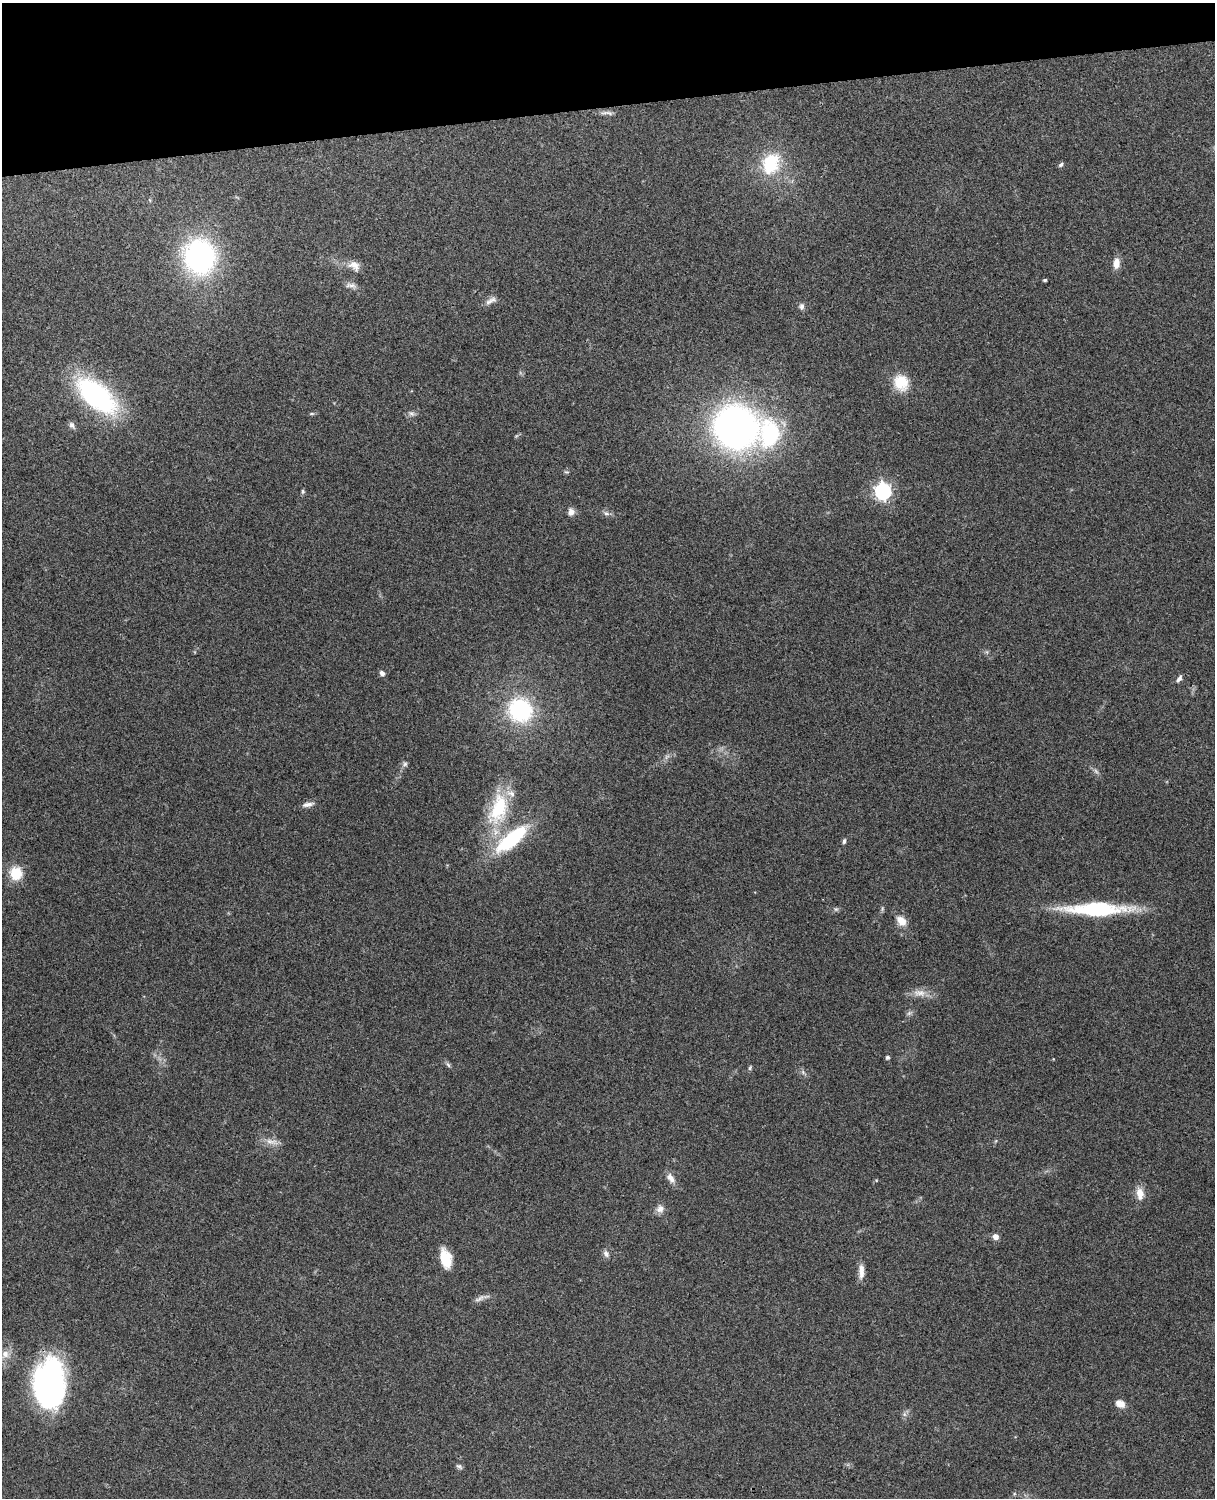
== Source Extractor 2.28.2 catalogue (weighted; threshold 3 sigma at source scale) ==
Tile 3 of 4 x 3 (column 3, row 1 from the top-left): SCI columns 2544-3756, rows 3155-4650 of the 5089 x 4927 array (HDU 1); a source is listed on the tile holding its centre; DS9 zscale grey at full resolution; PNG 1217 x 1500 px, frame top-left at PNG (2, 3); no overlay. Shown black and unused: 7% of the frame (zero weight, under 3 of 4 exposures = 6% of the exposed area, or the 3 px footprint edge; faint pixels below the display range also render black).
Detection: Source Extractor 2.28.2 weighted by HDU 2 'WHT'; one run over the whole footprint, this tile lists its part. Background 0.277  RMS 0.0092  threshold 0.0412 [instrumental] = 3 sigma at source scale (4.5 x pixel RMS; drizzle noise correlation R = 1.50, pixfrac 1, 0.05/0.05 arcsec/px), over >= 5 px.
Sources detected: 58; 3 too faint to see at this stretch — not listed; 2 inside a brighter listed object's ellipse — not listed separately; the other 53 listed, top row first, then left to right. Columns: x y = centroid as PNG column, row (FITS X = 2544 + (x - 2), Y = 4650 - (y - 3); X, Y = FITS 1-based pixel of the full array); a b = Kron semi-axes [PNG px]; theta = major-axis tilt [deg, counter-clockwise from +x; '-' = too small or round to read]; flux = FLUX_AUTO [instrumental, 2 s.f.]
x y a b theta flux
609 113 11 5 -18 3.2
771 164 25 19 70 46
1061 165 8 4 42 1.6
199 257 28 25 -74 200
1116 263 13 8 86 8
354 266 16 11 -39 7.7
1045 280 4 3 - 1.5
351 285 16 6 -6 4
491 301 18 7 26 4.8
801 306 8 7 - 3.1
901 382 21 18 -63 21
96 396 38 18 -39 180
411 413 8 6 -30 2.7
312 414 7 3 8 1.3
72 425 10 6 -54 2.8
736 427 39 36 -30 400
566 472 7 4 -18 1.3
303 491 6 5 - 1.5
883 491 7 6 - 280
571 512 9 8 - 4.9
606 513 9 7 -12 3.1
382 673 7 5 -57 3.3
1179 679 9 5 56 2.8
520 710 21 19 -20 98
405 764 8 6 77 2.3
308 804 16 6 11 4.5
498 809 46 23 72 55
511 839 40 14 40 75
844 841 7 4 75 1.9
16 873 13 12 - 24
836 909 6 5 - 1.6
1096 909 69 13 0 87
901 921 14 10 -50 10
919 993 21 9 -7 9.4
887 1057 4 4 - 2.2
448 1065 8 5 -62 2
750 1068 7 4 64 1.4
803 1072 8 5 -46 2.1
272 1142 20 7 -11 7
671 1178 15 8 -52 6.1
876 1180 5 4 - 0.78
1140 1194 17 9 -82 9.5
660 1209 11 10 - 5.4
995 1237 6 6 - 5.8
606 1254 10 7 -59 3.3
446 1259 19 11 -76 24
861 1271 21 7 90 7.4
479 1298 19 5 27 4
5 1354 12 10 56 7.6
49 1384 44 27 88 250
1120 1404 11 8 -25 7.3
904 1414 7 4 -72 1.9
459 1466 9 5 -32 2.2